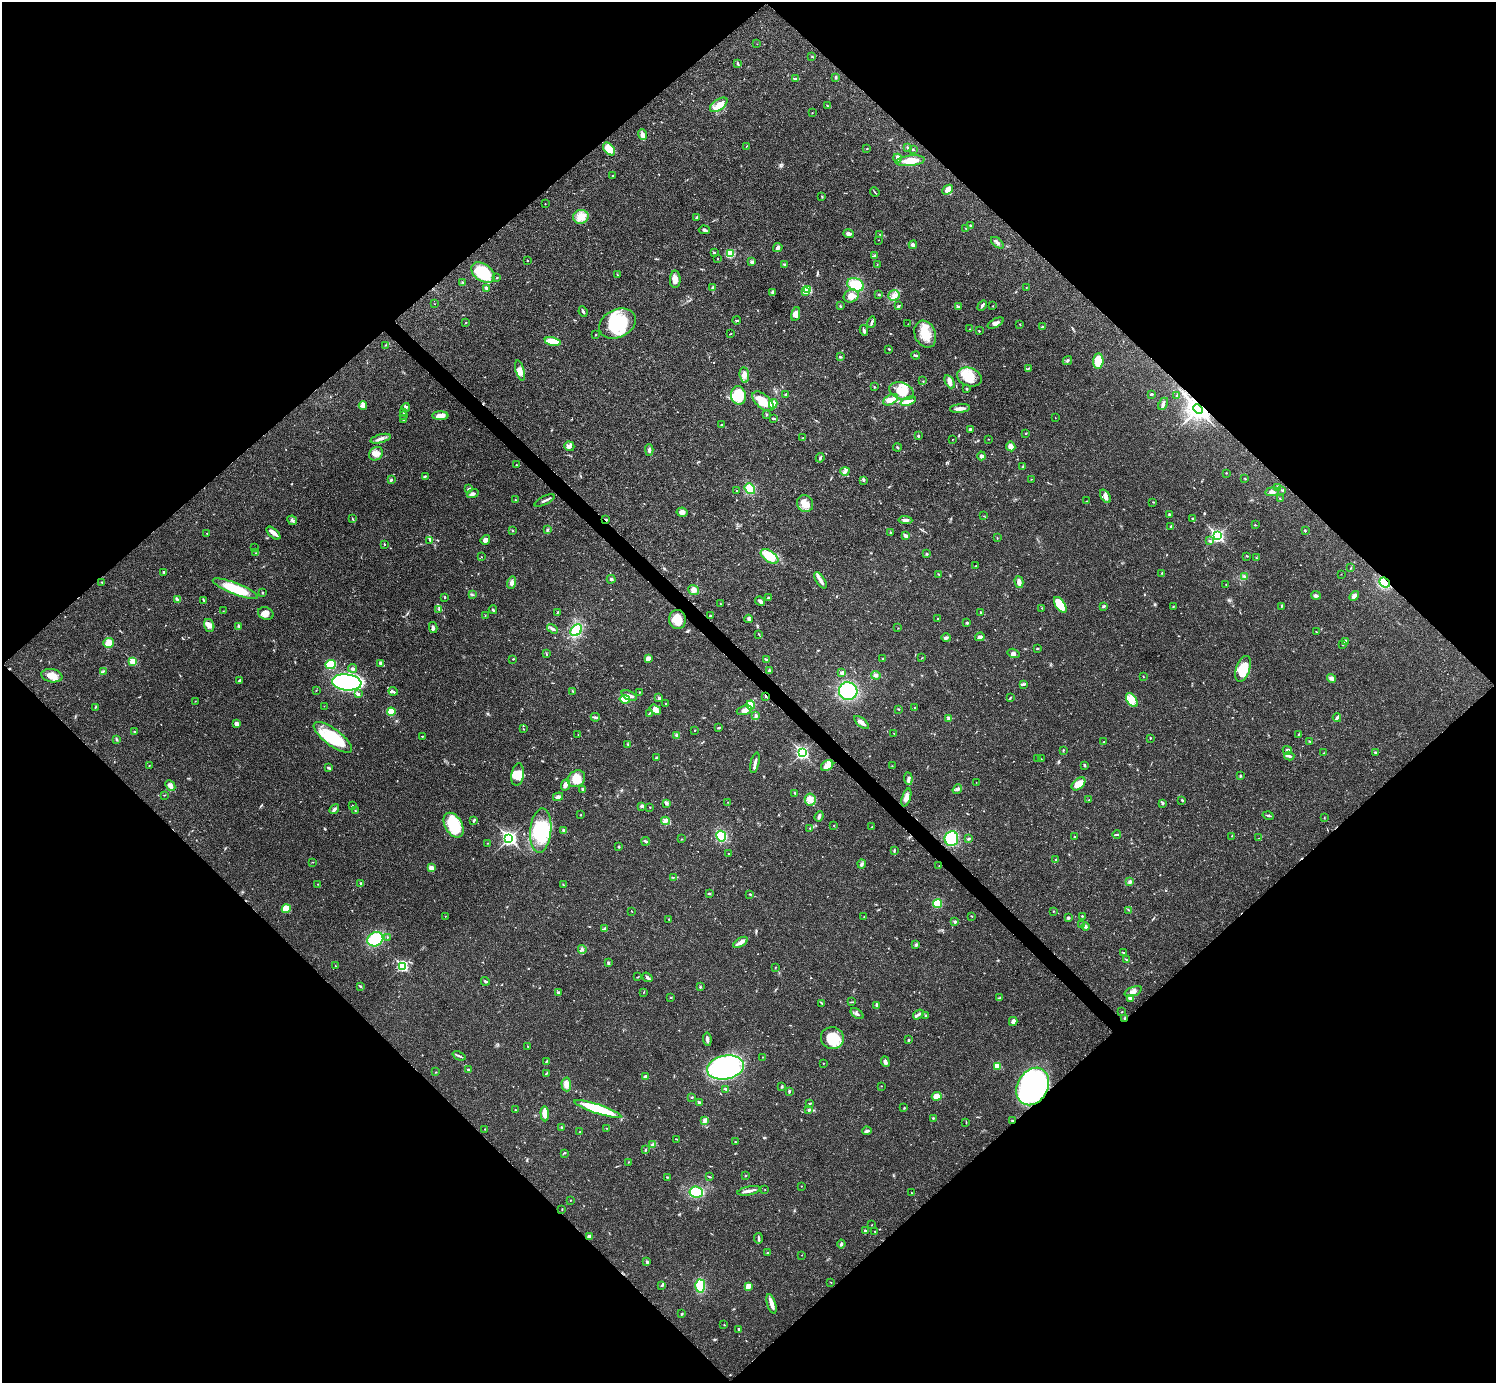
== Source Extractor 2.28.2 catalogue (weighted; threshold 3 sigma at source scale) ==
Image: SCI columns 2-5977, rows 158-5681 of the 5981 x 5981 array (HDU 1 of 3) = the unmasked area's bounding box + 8 px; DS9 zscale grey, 4 x 4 block average (1 PNG px = mean of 4 x 4 image px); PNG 1498 x 1385 px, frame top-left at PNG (2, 2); each listed source drawn as its Kron ellipse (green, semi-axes under 4 px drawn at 4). Shown black and unused: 51% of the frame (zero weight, under 3 of 4 exposures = <1% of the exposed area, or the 3 px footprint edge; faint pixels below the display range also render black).
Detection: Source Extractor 2.28.2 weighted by HDU 2 'WHT'. Background 0.021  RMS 0.0022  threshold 0.01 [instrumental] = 3 sigma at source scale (4.5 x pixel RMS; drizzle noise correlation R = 1.50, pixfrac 1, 0.05/0.05 arcsec/px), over >= 5 px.
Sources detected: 630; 1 too faint to see at this stretch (4 x 4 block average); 4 inside a brighter object's white glare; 2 cosmic-ray / hot-pixel residue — neither listed nor drawn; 6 coinciding with a brighter row at this scale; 41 inside a brighter listed object's ellipse — not listed separately; of the other 576, all 500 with FLUX_AUTO >= 0.408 (the completeness limit of this list) listed and drawn (76 fainter detections not listed), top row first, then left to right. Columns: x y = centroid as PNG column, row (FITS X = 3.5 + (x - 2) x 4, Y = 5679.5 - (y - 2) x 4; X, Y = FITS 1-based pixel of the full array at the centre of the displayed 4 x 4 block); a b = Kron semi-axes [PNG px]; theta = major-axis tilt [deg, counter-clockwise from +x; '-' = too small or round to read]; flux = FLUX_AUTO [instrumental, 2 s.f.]
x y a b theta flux
757 44 2 2 - 0.46
812 56 2 2 - 0.7
738 64 3 2 - 1.4
836 77 3 2 - 2.2
796 79 3 2 - 1
719 105 10 5 36 12
828 106 2 2 - 0.42
812 113 2 2 - 0.49
642 135 5 4 - 4.4
746 146 2 2 - 0.42
867 148 2 2 - 0.69
908 148 2 2 - 3.2
609 149 7 4 -49 22
913 149 3 2 - 0.93
898 158 4 3 - 4.3
910 161 14 5 6 20
612 175 2 2 - 0.67
947 190 6 4 44 5.5
875 192 5 2 - 1
822 197 3 2 - 0.76
545 204 2 2 - 0.59
581 217 8 7 - 12
697 217 3 2 - 1.3
971 226 3 2 - 1.4
965 228 2 2 - 0.46
704 230 5 2 - 2.1
849 234 5 3 - 4.1
880 234 2 2 - 0.85
878 240 2 2 - 0.42
997 243 7 3 -41 3.4
913 245 4 3 - 4.5
778 248 5 3 - 2.8
714 253 2 2 - 4.2
730 253 2 2 - 29
874 256 3 2 - 1.7
718 259 2 2 - 0.6
527 260 2 2 - 0.63
752 262 3 3 - 2.7
784 264 3 2 - 1.4
877 265 2 2 - 0.52
483 273 13 8 -34 59
617 275 4 2 - 0.82
497 278 3 2 - 0.89
675 279 9 5 90 7.4
462 282 3 2 - 0.91
856 285 9 6 -23 33
713 287 3 2 - 1.6
1026 287 2 2 - 0.42
486 289 2 2 - 9.1
807 290 2 2 - 78
805 291 2 2 - 8.9
772 292 3 2 - 1.5
879 295 3 2 - 1.1
894 295 6 5 - 6.2
851 296 7 6 - 12
434 304 2 2 - 0.76
982 305 6 2 61 2.9
840 306 3 2 - 0.96
898 306 4 2 - 1.7
993 306 2 2 - 0.6
958 307 2 2 - 8.7
583 311 5 2 - 2.5
796 314 7 4 78 8.5
737 320 4 2 - 1.2
871 322 6 2 73 2.4
466 323 2 2 - 0.58
996 323 9 4 29 4.7
617 324 19 14 26 74
908 324 2 2 - 0.42
1020 324 2 2 - 0.94
1042 327 4 2 - 1.4
970 329 2 2 - 0.42
864 330 5 3 - 2.9
979 331 2 2 - 1.3
730 334 2 2 - 0.58
925 334 14 10 -67 27
596 335 2 2 - 0.69
553 341 8 3 -11 36
386 345 3 2 - 0.86
889 349 2 2 - 1
916 356 4 2 - 2.1
840 357 3 2 - 1.2
1067 361 5 2 - 1.5
1098 361 8 5 85 33
1029 368 3 2 - 1.1
520 370 10 4 -75 7.3
744 375 8 4 -85 7.6
969 377 12 9 -20 22
923 381 2 2 - 0.52
949 382 7 4 -62 6.4
874 387 2 2 - 1.1
967 389 3 2 - 1.1
902 391 13 8 -19 24
1151 394 3 2 - 1.7
738 395 9 7 -79 42
786 395 4 2 - 1.9
1176 396 2 2 - 0.69
891 400 8 4 30 9.5
763 401 13 7 -40 22
908 401 8 4 20 7.8
773 404 5 4 - 16
1163 404 7 2 63 2.7
363 405 4 4 - 4.1
406 407 4 3 - 2
960 408 10 2 6 8.5
1198 409 5 4 - 860
403 413 2 2 - 0.5
767 414 3 2 - 1.2
403 415 2 2 - 0.77
440 416 8 4 0 9.3
1055 417 2 2 - 0.45
773 418 4 2 - 1.9
404 419 2 2 - 1.2
721 425 3 2 - 0.88
970 429 3 2 - 3.1
1026 433 2 2 - 0.75
918 436 3 2 - 1.8
803 438 2 2 - 0.91
381 439 10 3 16 5.2
952 439 2 2 - 0.42
988 439 2 2 - 0.57
569 446 5 4 - 4
1011 446 5 4 - 7.1
897 447 4 2 - 1.2
649 450 6 3 -88 3
376 454 7 6 - 7.9
981 456 4 3 - 2.4
820 458 5 2 - 2.1
516 465 2 2 - 0.7
1022 467 3 2 - 1
845 471 4 3 - 3.3
1226 473 3 2 - 0.61
425 476 3 2 - 1.4
1031 479 2 2 - 0.42
1245 479 2 2 - 0.8
391 480 4 2 - 1.4
864 480 3 2 - 0.9
1278 487 3 3 - 3
469 489 4 2 - 1.8
750 489 6 4 -53 23
1282 490 2 2 - 0.7
736 491 2 2 - 0.48
1272 492 7 3 6 4.4
473 494 6 3 22 3.6
1105 496 7 4 -57 5.5
1280 499 3 2 - 0.63
516 500 2 2 - 0.65
544 500 11 2 26 3.5
1087 501 3 2 - 0.59
1153 502 2 2 - 0.73
805 504 9 8 - 14
682 512 5 4 - 6.5
1170 514 3 2 - 2.5
984 516 2 2 - 0.67
352 519 2 2 - 0.79
1192 519 3 2 - 0.77
292 520 5 2 - 2.9
606 520 3 2 - 1.8
905 520 7 3 -4 3.6
1255 525 3 2 - 0.92
1171 526 3 2 - 1.3
512 530 3 2 - 0.76
547 530 4 2 - 1.8
1305 531 3 2 - 1.1
207 533 2 2 - 0.55
273 533 8 3 -42 5.4
891 533 3 2 - 1.5
906 536 4 2 - 4.5
1217 536 3 2 - 300
997 538 3 2 - 0.69
430 540 2 2 - 0.92
485 540 5 4 - 5.3
1209 541 3 2 - 1.8
384 544 3 2 - 0.77
254 548 2 2 - 0.45
256 553 2 2 - 0.59
927 554 3 2 - 1.4
770 556 10 5 -36 25
1247 556 3 2 - 0.84
481 557 2 2 - 0.89
1256 558 2 2 - 0.67
976 566 2 2 - 0.6
1351 568 3 2 - 0.77
164 572 2 2 - 2.5
1162 573 2 2 - 0.98
938 574 3 2 - 0.7
1341 574 2 2 - 0.48
1245 577 2 2 - 0.87
611 579 4 3 - 2.4
820 580 9 3 -56 6
102 582 2 2 - 1
1019 582 6 3 -74 7.8
1385 582 5 4 - 36
512 583 6 3 73 3.6
1226 584 2 2 - 0.47
235 589 24 5 -21 43
693 590 5 4 - 6.3
262 593 3 2 - 1.1
472 594 2 2 - 0.65
1316 595 5 3 - 2.6
1354 596 5 3 - 4.6
445 597 2 2 - 1.2
768 598 2 2 - 1.2
177 599 3 2 - 1.9
203 600 4 2 - 1.2
760 601 5 3 - 3.3
720 604 2 2 - 0.63
1060 605 9 4 -57 49
1104 606 4 2 - 1.8
1281 606 2 2 - 0.64
1173 607 2 2 - 0.52
1042 608 2 2 - 0.73
439 609 3 2 - 1.8
493 610 4 2 - 1.5
223 611 2 2 - 0.54
557 612 2 2 - 0.77
981 612 2 2 - 0.95
266 613 8 6 -20 8
485 616 2 2 - 0.65
710 616 2 2 - 1.9
937 618 2 2 - 0.85
677 619 9 8 - 22
749 619 4 3 - 2.4
967 623 4 2 - 1.3
209 625 6 5 - 6.2
239 626 2 2 - 1.2
433 628 5 2 - 2.6
898 628 2 2 - 0.47
552 629 6 2 -32 3
576 630 7 5 46 39
1316 632 2 2 - 0.61
759 634 2 2 - 0.78
980 637 5 3 - 4.3
946 638 5 3 - 3.4
1345 642 3 3 - 2
108 643 5 5 - 12
1343 645 2 2 - 0.46
1037 649 3 2 - 1.1
1013 653 6 4 -16 4.6
546 654 3 2 - 0.86
648 658 4 4 - 5.6
883 658 2 2 - 0.66
922 658 2 2 - 0.46
513 659 2 2 - 0.84
766 659 4 2 - 1.4
133 662 2 2 - 48
380 663 3 2 - 3.7
331 664 5 4 - 55
352 668 4 3 - 2.2
1243 669 13 7 71 33
103 671 2 2 - 0.7
769 671 4 2 - 2.6
842 673 3 3 - 2.9
876 675 5 3 - 2.6
52 676 11 6 -10 14
1143 677 2 2 - 0.54
1332 678 5 3 - 4.4
239 680 4 2 - 1.7
347 682 15 8 -5 340
1024 684 3 2 - 1.6
316 690 2 2 - 0.53
393 691 5 2 - 2.2
573 691 2 2 - 0.82
848 691 9 9 - 85
639 692 2 2 - 0.75
358 694 4 3 - 2.9
629 696 8 2 -22 3.6
766 696 2 2 - 1.1
659 698 2 2 - 2.6
1010 698 3 2 - 1
625 699 5 3 - 26
1132 700 8 4 -55 10
195 701 2 2 - 0.42
666 704 2 2 - 1.1
751 705 4 4 - 37
324 706 2 2 - 0.5
95 707 2 2 - 0.67
915 707 2 2 - 0.84
655 709 6 4 -35 5.9
899 709 2 2 - 0.63
744 710 8 4 19 7.2
391 712 4 3 - 20
649 714 2 2 - 0.71
756 716 3 2 - 2.3
595 717 5 3 - 2.5
948 718 3 3 - 2.7
1337 718 4 2 - 2.6
862 722 9 3 -40 7.2
236 724 4 2 - 5.2
718 728 3 2 - 1.3
523 729 2 2 - 0.54
695 730 3 2 - 0.68
135 732 3 2 - 2.1
894 734 2 2 - 0.83
1299 734 2 2 - 0.5
578 735 2 2 - 0.49
677 735 4 4 - 2.9
422 736 2 2 - 0.9
333 737 23 8 -37 55
1150 738 2 2 - 0.74
117 740 3 2 - 0.92
1309 741 2 2 - 0.66
1104 742 2 2 - 0.5
628 744 3 2 - 0.85
1063 750 2 2 - 0.87
1287 750 5 4 - 3.5
1376 752 3 2 - 2.3
802 753 3 2 - 280
1324 753 2 2 - 0.64
1289 756 5 2 - 2.4
657 758 4 2 - 1.3
1038 758 2 2 - 0.56
1041 759 2 2 - 0.43
755 763 10 2 77 4.8
149 765 2 2 - 0.61
827 765 7 5 35 11
1085 765 3 2 - 1.6
892 766 2 2 - 0.56
329 768 4 2 - 1.9
518 775 11 6 82 17
1240 776 3 2 - 1.1
576 779 9 7 39 18
908 779 6 3 -84 3.8
976 782 2 2 - 0.48
1079 784 8 5 40 18
170 785 6 4 -47 5.3
565 785 6 4 67 4.5
957 789 5 2 - 2.3
583 790 3 2 - 3.2
795 793 2 2 - 1.2
164 795 2 2 - 0.43
558 797 5 3 - 3
906 797 9 3 72 9.3
810 799 6 5 - 7.9
1089 800 2 2 - 0.66
1182 800 2 2 - 1.4
728 802 2 2 - 0.68
666 803 4 3 - 1.9
1163 804 3 2 - 1.3
352 806 2 2 - 0.51
642 806 4 3 - 2.5
650 808 2 2 - 0.87
334 809 5 3 - 3.1
355 811 2 2 - 0.53
580 815 2 2 - 0.65
819 816 5 3 - 3.4
1268 816 5 2 - 1.7
1324 817 2 2 - 0.48
474 820 4 2 - 1.7
666 821 4 3 - 3.8
453 825 13 8 -58 44
834 826 2 2 - 0.56
872 827 2 2 - 0.63
810 828 3 2 - 1.1
541 830 22 10 85 58
564 831 4 3 - 2.5
1117 835 4 2 - 1.3
721 836 5 4 - 44
1075 836 2 2 - 0.44
1232 836 2 2 - 0.62
509 838 3 3 - 340
951 838 7 6 - 57
1259 838 2 2 - 0.42
681 839 2 2 - 0.55
968 839 4 2 - 2
646 841 4 2 - 2.1
488 843 2 2 - 0.54
619 847 3 2 - 1.1
894 850 4 2 - 1.3
728 853 2 2 - 0.45
1056 860 3 2 - 0.8
313 862 2 2 - 0.55
862 864 4 2 - 1.9
939 866 2 2 - 0.53
431 868 4 4 - 7.2
674 877 3 2 - 1.2
1130 882 4 3 - 3.5
361 883 4 2 - 1.6
318 884 2 2 - 0.58
563 884 2 2 - 0.46
709 893 3 2 - 0.61
750 894 2 2 - 2.4
937 904 4 4 - 25
286 909 4 4 - 24
1129 910 2 2 - 0.81
632 911 2 2 - 0.47
1053 911 2 2 - 0.7
445 916 2 2 - 0.42
972 916 2 2 - 0.63
1082 916 2 2 - 1.2
864 917 2 2 - 0.59
1068 918 3 2 - 2.4
669 919 2 2 - 0.63
955 922 3 3 - 2.3
1082 925 3 3 - 2.9
1085 926 4 3 - 2.8
605 928 3 2 - 1.8
387 937 2 2 - 0.73
375 939 8 7 - 71
740 942 8 4 31 6.5
916 945 3 3 - 1.8
582 949 4 2 - 2.1
1124 952 3 2 - 0.95
1126 959 3 2 - 0.87
608 963 3 2 - 1.8
335 966 2 2 - 0.48
402 966 3 2 - 190
775 968 2 2 - 0.6
638 977 3 2 - 0.78
647 977 5 3 - 2.8
485 981 4 2 - 1.7
360 986 4 2 - 1.1
700 987 2 2 - 1.2
1133 991 9 4 23 5.9
644 992 2 2 - 0.47
558 993 3 2 - 1.7
671 997 2 2 - 0.7
1000 998 3 2 - 1.4
1130 998 4 3 - 2.1
851 1002 3 2 - 0.81
821 1003 4 2 - 1.3
877 1005 4 2 - 3
1122 1012 2 2 - 0.65
857 1014 7 2 -36 3.2
918 1014 6 2 35 3
925 1015 2 2 - 1.4
1125 1018 3 2 - 1.3
1013 1021 4 3 - 5.3
832 1038 11 11 - 40
707 1039 7 2 -84 4
908 1040 3 2 - 1.3
528 1046 2 2 - 0.64
459 1056 7 2 -24 2.4
763 1057 2 2 - 0.55
547 1061 4 2 - 1.2
885 1062 5 3 - 3.8
823 1063 2 2 - 0.57
997 1066 2 2 - 45
725 1067 18 12 10 190
468 1070 2 2 - 1.5
436 1072 2 2 - 0.44
546 1073 3 2 - 1.1
646 1077 3 3 - 4.9
566 1084 7 4 -87 8.1
782 1086 2 2 - 0.83
881 1086 2 2 - 0.49
1033 1086 20 15 60 330
726 1089 4 2 - 1.6
789 1092 3 2 - 1.1
937 1096 5 3 - 19
692 1097 2 2 - 1.1
699 1103 2 2 - 8
809 1103 3 2 - 0.93
904 1108 2 2 - 0.85
598 1109 25 4 -19 69
515 1110 3 2 - 0.94
809 1110 3 2 - 2.5
545 1114 7 3 -87 15
933 1118 2 2 - 1.1
705 1120 4 3 - 5
1013 1121 3 2 - 1.2
966 1123 2 2 - 0.63
562 1127 3 2 - 1.3
606 1128 2 2 - 0.46
485 1129 2 2 - 0.47
867 1131 4 3 - 2.4
580 1132 2 2 - 0.69
676 1139 3 2 - 0.58
735 1142 3 2 - 1.2
653 1145 3 2 - 1.7
645 1150 3 2 - 1.4
564 1153 2 2 - 0.86
628 1162 2 2 - 0.56
745 1176 2 2 - 0.82
668 1177 3 2 - 1
709 1177 3 2 - 1
801 1186 2 2 - 0.63
765 1189 2 2 - 0.44
749 1191 12 2 12 6.9
696 1192 7 5 -9 40
912 1193 2 2 - 0.62
570 1200 2 2 - 0.53
562 1210 2 2 - 0.68
872 1225 2 2 - 0.5
865 1231 3 2 - 2.3
875 1231 2 2 - 0.58
589 1236 3 2 - 4.1
758 1238 5 2 - 2.5
841 1244 4 2 - 2.6
767 1252 2 2 - 0.6
802 1255 2 2 - 0.41
647 1262 3 3 - 1.7
831 1282 2 2 - 0.49
662 1285 3 2 - 1.4
700 1286 6 5 - 31
748 1286 3 3 - 9.3
771 1304 10 3 -73 8.7
682 1314 3 2 - 1.3
724 1325 2 2 - 0.67
739 1329 2 2 - 3.8
Overlapping masked pixels (flux is a lower limit): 7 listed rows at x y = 1198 409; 606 520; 1385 582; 766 696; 1125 1018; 1033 1086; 1013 1121
Diffuse or blended objects may show on this block-average render without a row.